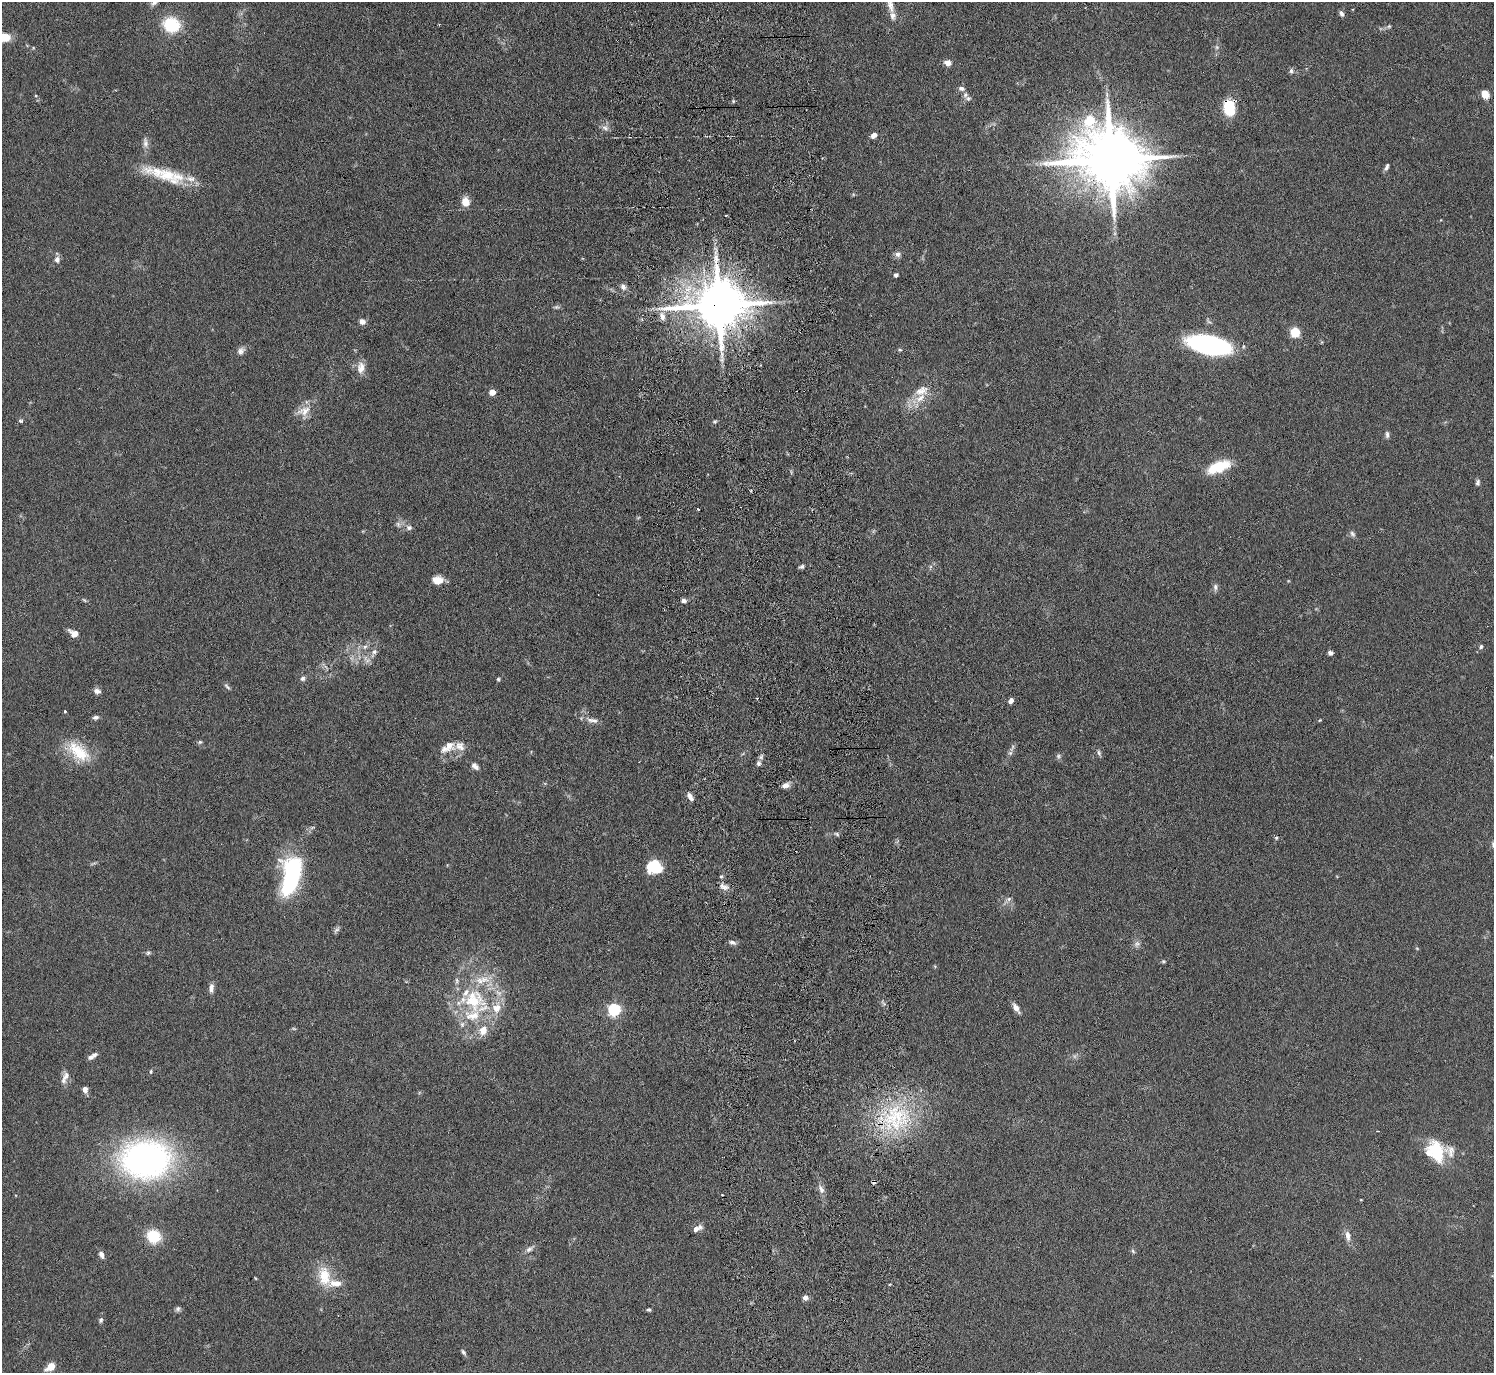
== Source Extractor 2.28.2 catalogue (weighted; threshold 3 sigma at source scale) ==
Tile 5 of 3 x 3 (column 2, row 2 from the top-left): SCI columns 1575-3066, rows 1565-2935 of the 4639 x 4599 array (HDU 1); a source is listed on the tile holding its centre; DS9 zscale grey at full resolution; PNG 1496 x 1375 px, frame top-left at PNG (2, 2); no overlay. Shown black and unused: <1% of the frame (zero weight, under 3 of 6 exposures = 7% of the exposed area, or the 3 px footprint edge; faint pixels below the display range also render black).
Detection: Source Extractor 2.28.2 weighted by HDU 2 'WHT'; one run over the whole footprint, this tile lists its part. Background 0.109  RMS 0.0045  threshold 0.0186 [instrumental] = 3 sigma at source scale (4.09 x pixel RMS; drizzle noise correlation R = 1.36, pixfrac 0.8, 0.05/0.05 arcsec/px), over >= 5 px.
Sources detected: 138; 3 too faint to see at this stretch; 1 inside a brighter object's white glare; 1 cosmic-ray / hot-pixel residue — not listed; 18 inside a brighter listed object's ellipse — not listed separately; the other 115 listed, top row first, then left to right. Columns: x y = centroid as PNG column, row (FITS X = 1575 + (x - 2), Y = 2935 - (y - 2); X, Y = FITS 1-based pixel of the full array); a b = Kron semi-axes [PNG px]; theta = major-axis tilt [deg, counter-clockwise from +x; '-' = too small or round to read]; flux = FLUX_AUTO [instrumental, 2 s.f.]
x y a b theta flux
154 3 11 6 28 1.4
890 5 21 8 -74 3.7
1342 14 7 5 -65 1.3
171 25 15 13 -16 20
1389 26 6 4 18 0.71
4 37 14 9 -6 7.1
1217 47 6 5 - 0.81
948 63 7 6 - 3.1
1291 71 7 6 - 1.1
1485 94 7 6 - 5.5
965 95 9 7 86 1.4
36 96 4 3 - 0.38
1229 108 13 9 -83 19
605 128 10 8 -38 1.8
874 135 7 5 28 2.3
145 143 15 7 -84 2.2
1111 159 21 16 -8 4400
1387 167 9 4 66 1.2
157 171 50 14 -8 14
465 202 8 7 - 6.6
726 215 3 2 - 0.34
898 254 8 8 - 1.5
57 259 8 7 - 1.8
896 275 4 4 - 1.4
623 287 9 8 - 1.8
719 305 16 13 2 2500
557 307 9 5 -7 0.84
662 316 12 8 -70 2.7
362 321 6 5 - 2.7
1295 332 5 5 - 25
1209 345 32 13 -12 88
900 350 6 4 -2 0.52
241 351 11 8 42 2
361 368 17 10 79 3.9
922 391 22 14 27 6.9
492 392 4 4 - 5.7
304 411 19 13 21 5
21 421 7 5 -27 0.7
715 421 6 6 - 0.71
1387 435 10 5 -89 1.1
1219 467 21 9 22 18
1478 482 8 5 79 1
698 509 3 2 - 0.4
398 524 9 6 -74 1.4
409 527 9 7 -14 1.5
1352 534 9 6 -57 1.2
801 567 7 5 17 0.89
438 580 11 8 4 4.9
1215 587 11 6 -86 1.3
84 600 7 3 -53 0.55
684 600 5 5 - 1.4
73 633 11 7 -33 3
365 647 8 6 48 1.6
1481 647 6 5 - 0.81
374 652 8 7 - 1.4
1330 653 5 4 - 1.5
303 678 6 6 - 1.1
498 679 4 4 - 0.62
227 687 10 5 -46 0.92
97 691 9 7 -12 1.7
1011 701 6 5 - 1.7
65 711 3 3 - 0.63
95 717 8 5 10 1.1
592 720 19 7 -9 2.4
1320 720 4 3 - 0.35
200 742 6 5 - 0.69
448 747 21 11 32 5
78 751 36 19 -41 15
1010 753 6 5 - 0.98
1099 753 9 5 -74 0.98
1058 756 7 6 - 0.95
759 763 8 6 -86 1.4
475 766 9 6 -42 1.9
785 785 9 6 15 2.2
690 796 10 5 -54 2.3
837 834 7 5 -28 0.79
1276 838 5 4 - 0.59
655 867 15 12 -17 15
721 876 5 4 - 0.56
289 883 39 18 69 38
724 887 14 7 -25 2.3
1009 899 7 5 23 1.1
336 930 10 5 46 1
732 942 9 5 -12 1.3
1137 944 9 8 - 1.6
1417 948 5 3 - 0.38
148 953 8 6 18 0.83
1163 961 6 4 0 0.55
211 988 10 6 84 2.2
474 1000 39 34 7 37
1016 1008 12 5 -57 2.6
614 1009 6 6 - 61
294 1029 6 3 -19 0.5
91 1057 7 5 26 1.6
151 1071 6 5 - 0.56
65 1077 19 7 69 2.8
85 1089 7 5 -80 2.1
895 1117 48 38 9 44
1436 1151 28 17 -67 16
146 1159 60 45 2 110
821 1189 11 6 -59 1.9
1361 1200 4 2 - 0.25
697 1228 11 6 24 2.6
1348 1235 13 7 -81 2.7
153 1236 15 14 - 12
529 1249 13 6 36 1.8
1133 1251 7 4 -59 0.71
101 1254 9 5 -64 1.9
324 1276 29 16 -77 11
805 1298 7 6 - 1.5
178 1309 7 6 - 1
649 1310 5 4 - 0.64
101 1320 7 5 75 1
463 1352 9 5 -58 0.97
51 1366 7 5 37 8.4
Overlapping masked pixels (flux is a lower limit): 4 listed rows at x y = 1229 108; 1111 159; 719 305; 895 1117
Isophote crosses this tile's border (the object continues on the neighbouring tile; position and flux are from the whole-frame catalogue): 3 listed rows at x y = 154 3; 890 5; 4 37